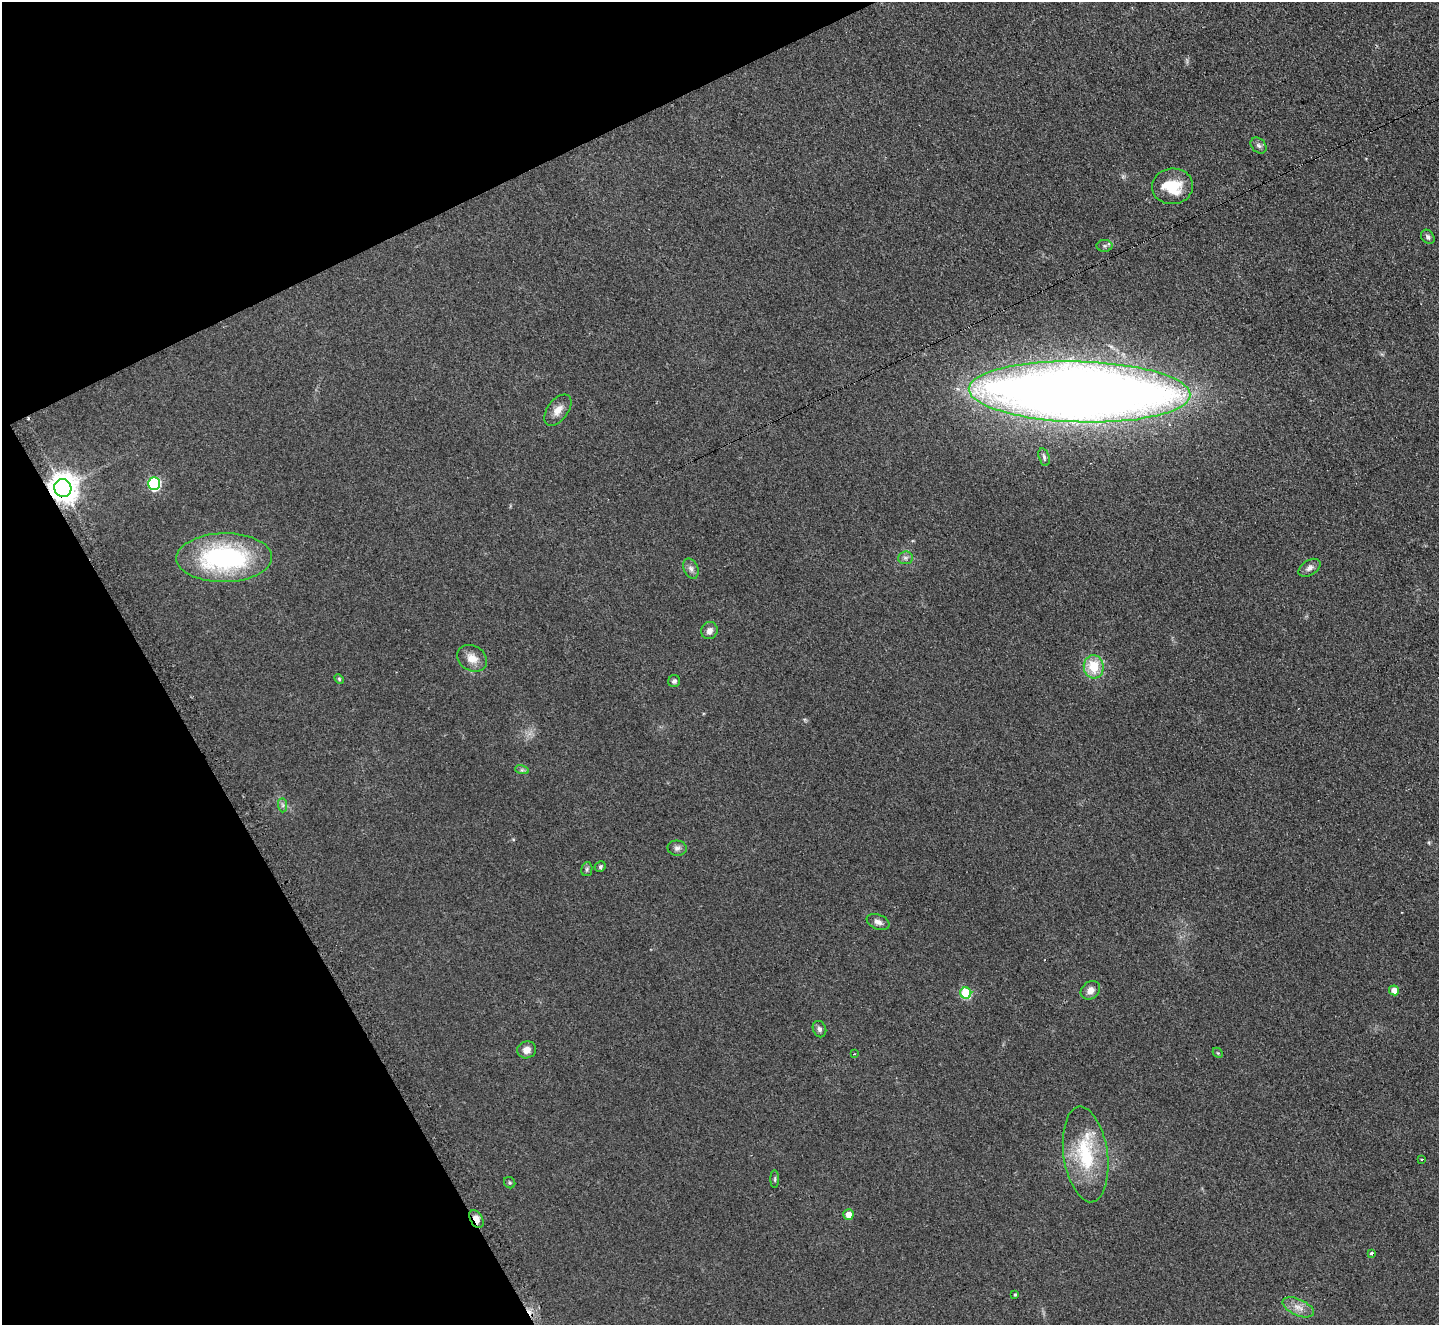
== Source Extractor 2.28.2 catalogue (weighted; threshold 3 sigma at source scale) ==
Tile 5 of 4 x 4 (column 1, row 2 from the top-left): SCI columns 8-1444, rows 2804-4126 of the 5771 x 5747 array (HDU 1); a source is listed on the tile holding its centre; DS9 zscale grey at full resolution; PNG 1441 x 1327 px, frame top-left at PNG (2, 2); each listed source drawn as its Kron ellipse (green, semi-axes under 4 px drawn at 4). Shown black and unused: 23% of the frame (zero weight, under 2 of 3 exposures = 2% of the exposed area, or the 3 px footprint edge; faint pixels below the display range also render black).
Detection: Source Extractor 2.28.2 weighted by HDU 2 'WHT'; one run over the whole footprint, this tile lists its part. Background 0.108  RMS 0.011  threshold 0.051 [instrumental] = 3 sigma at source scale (4.5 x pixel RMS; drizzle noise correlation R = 1.50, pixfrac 1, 0.05/0.05 arcsec/px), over >= 5 px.
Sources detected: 44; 3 cosmic-ray / hot-pixel residue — neither listed nor drawn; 1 inside a brighter listed object's ellipse — not listed separately; the other 40 listed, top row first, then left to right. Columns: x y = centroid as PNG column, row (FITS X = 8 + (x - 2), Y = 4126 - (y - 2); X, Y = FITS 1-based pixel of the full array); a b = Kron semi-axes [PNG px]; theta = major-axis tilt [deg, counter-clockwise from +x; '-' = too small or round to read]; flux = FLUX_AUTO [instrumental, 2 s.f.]
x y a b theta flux
1259 145 9 6 -45 3.6
1173 186 20 18 6 30
1428 237 8 6 -50 2.9
1104 246 8 6 0 2.6
1080 392 111 30 -2 2600
558 410 18 10 53 10
1044 457 9 5 -75 3
154 484 6 6 - 150
63 488 9 8 - 1700
224 558 48 24 1 180
905 558 7 6 - 3.3
1309 568 12 7 33 5.4
691 569 10 7 -66 4.5
709 631 9 8 - 6.1
472 658 16 12 -30 13
1094 667 11 10 - 30
339 679 5 4 - 1.4
674 681 6 6 - 3
522 770 7 4 -17 2.2
283 805 7 4 -89 2.4
677 848 9 7 -3 4.2
600 867 5 5 - 2
587 869 7 5 78 2.2
878 922 12 7 -22 5.3
1090 990 10 8 39 7.5
1394 990 5 5 - 9.5
966 993 5 5 - 69
819 1029 8 6 -67 3.5
527 1050 9 8 - 8
1218 1053 6 4 -45 1.4
854 1054 3 3 - 1
1086 1154 48 22 -82 73
1421 1160 3 2 - 1.4
775 1179 9 4 -90 1.7
510 1183 6 5 - 1.8
848 1215 5 5 - 12
476 1219 10 6 -62 10
1371 1253 4 3 - 3.3
1015 1295 3 3 - 1.5
1298 1307 17 8 -24 10
Overlapping masked pixels (flux is a lower limit): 3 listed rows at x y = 1080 392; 63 488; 476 1219